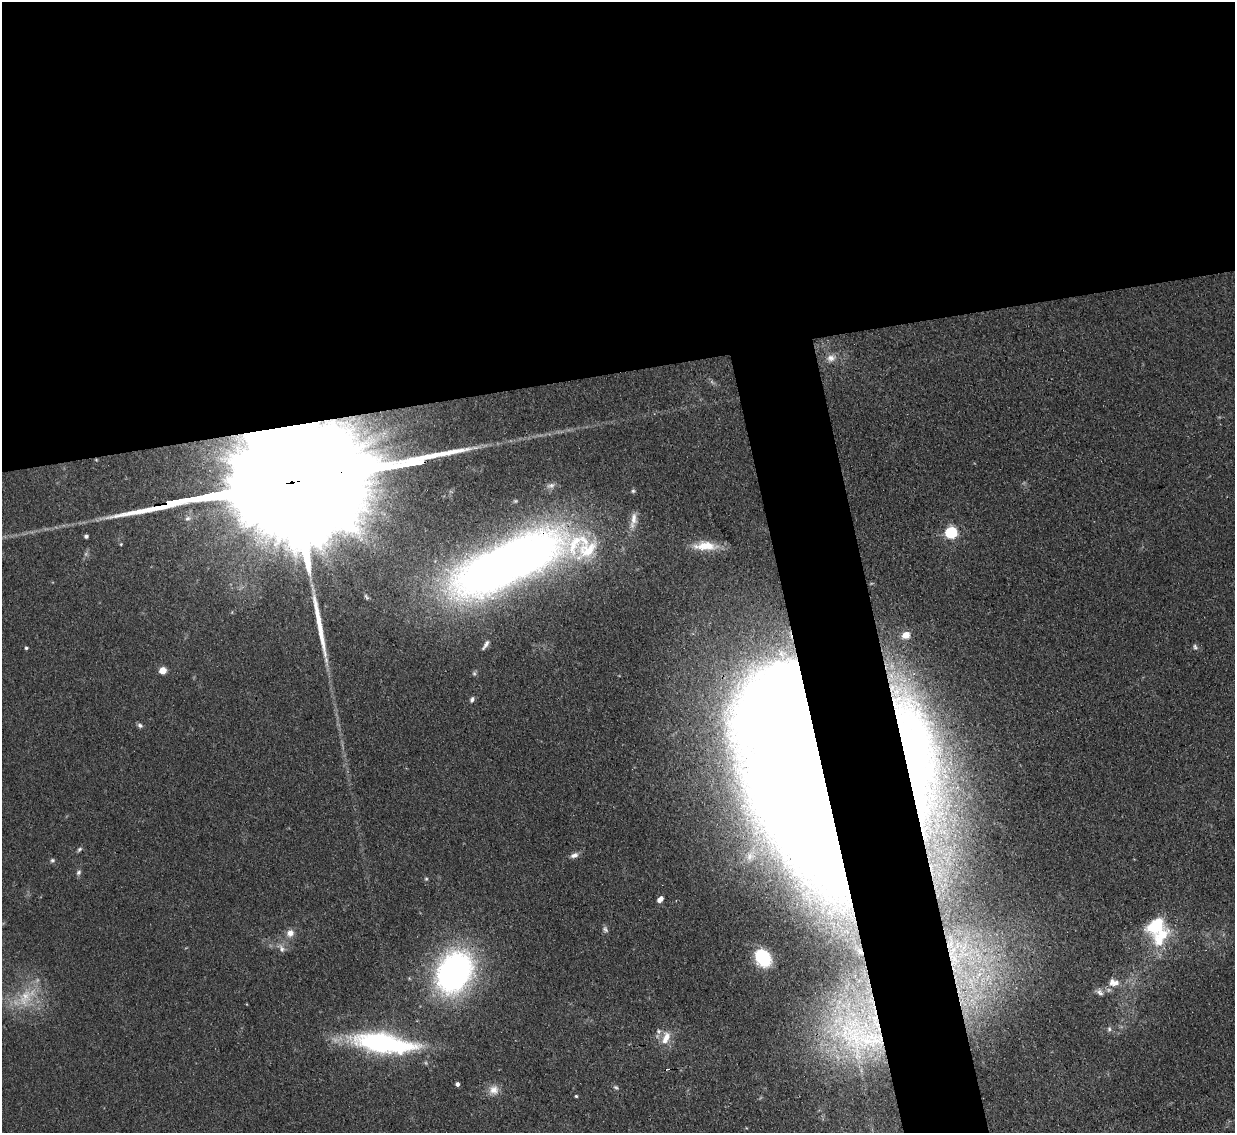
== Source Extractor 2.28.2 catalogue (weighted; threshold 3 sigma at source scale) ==
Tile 2 of 4 x 4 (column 2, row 1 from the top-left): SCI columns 1261-2493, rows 3704-4834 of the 5021 x 5006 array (HDU 1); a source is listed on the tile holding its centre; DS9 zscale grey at full resolution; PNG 1237 x 1135 px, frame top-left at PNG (2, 2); no overlay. Shown black and unused: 38% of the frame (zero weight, under 3 of 4 exposures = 4% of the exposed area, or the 3 px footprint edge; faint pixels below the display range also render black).
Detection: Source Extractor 2.28.2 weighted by HDU 2 'WHT'; one run over the whole footprint, this tile lists its part. Background 0.0934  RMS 0.0052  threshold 0.0234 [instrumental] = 3 sigma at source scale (4.5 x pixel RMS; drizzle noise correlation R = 1.50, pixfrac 1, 0.05/0.05 arcsec/px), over >= 5 px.
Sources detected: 54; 1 inside a brighter object's white glare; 1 cosmic-ray / hot-pixel residue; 1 long thin detection or spike segment (spike, bleed or trail) — not listed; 6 inside a brighter listed object's ellipse — not listed separately; the other 45 listed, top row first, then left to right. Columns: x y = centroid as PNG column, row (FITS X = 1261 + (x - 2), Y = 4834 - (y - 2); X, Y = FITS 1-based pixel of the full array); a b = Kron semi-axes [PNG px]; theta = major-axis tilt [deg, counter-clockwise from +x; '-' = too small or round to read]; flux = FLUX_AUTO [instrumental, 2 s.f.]
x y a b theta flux
831 358 12 10 13 3.7
290 483 145 21 9 86000
551 486 12 7 16 2.6
633 491 5 5 - 0.91
633 520 25 8 80 5.4
951 533 6 6 - 73
86 536 4 4 - 1.1
705 546 32 11 -2 13
508 563 122 41 26 500
366 597 8 4 -53 0.9
485 645 15 5 57 2.1
1195 647 8 5 -67 1.1
26 648 4 3 - 0.75
162 670 5 5 - 12
474 673 6 5 - 0.99
472 700 8 5 69 1.4
140 725 7 6 - 1.3
916 745 164 49 -82 310
795 769 153 48 -77 3300
79 849 8 4 45 1
574 855 10 6 15 2.5
52 860 6 6 - 1
79 872 8 6 47 1.4
426 879 5 4 - 0.71
660 899 7 5 49 3.3
605 929 9 6 -53 1.5
290 933 10 9 - 3.8
1161 936 35 16 52 23
950 944 12 8 48 4.9
282 948 12 7 -61 2.6
860 952 9 5 -42 1.7
763 958 15 12 -57 37
954 958 12 8 -33 5.1
454 972 49 36 63 140
1113 982 15 11 -11 5.6
1100 992 11 7 -46 2.2
26 997 37 18 51 21
1109 1029 7 5 -87 1.2
856 1035 84 56 -22 130
666 1038 19 10 70 7.5
383 1043 69 20 -8 100
457 1084 4 4 - 1.6
616 1087 8 5 -43 1.1
494 1090 14 13 - 5.1
576 1096 3 3 - 0.66
Overlapping masked pixels (flux is a lower limit): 8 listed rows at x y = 290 483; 508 563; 916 745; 795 769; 950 944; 860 952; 954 958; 856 1035
Isophote crosses this tile's border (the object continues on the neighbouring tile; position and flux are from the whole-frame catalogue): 1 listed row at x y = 290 483